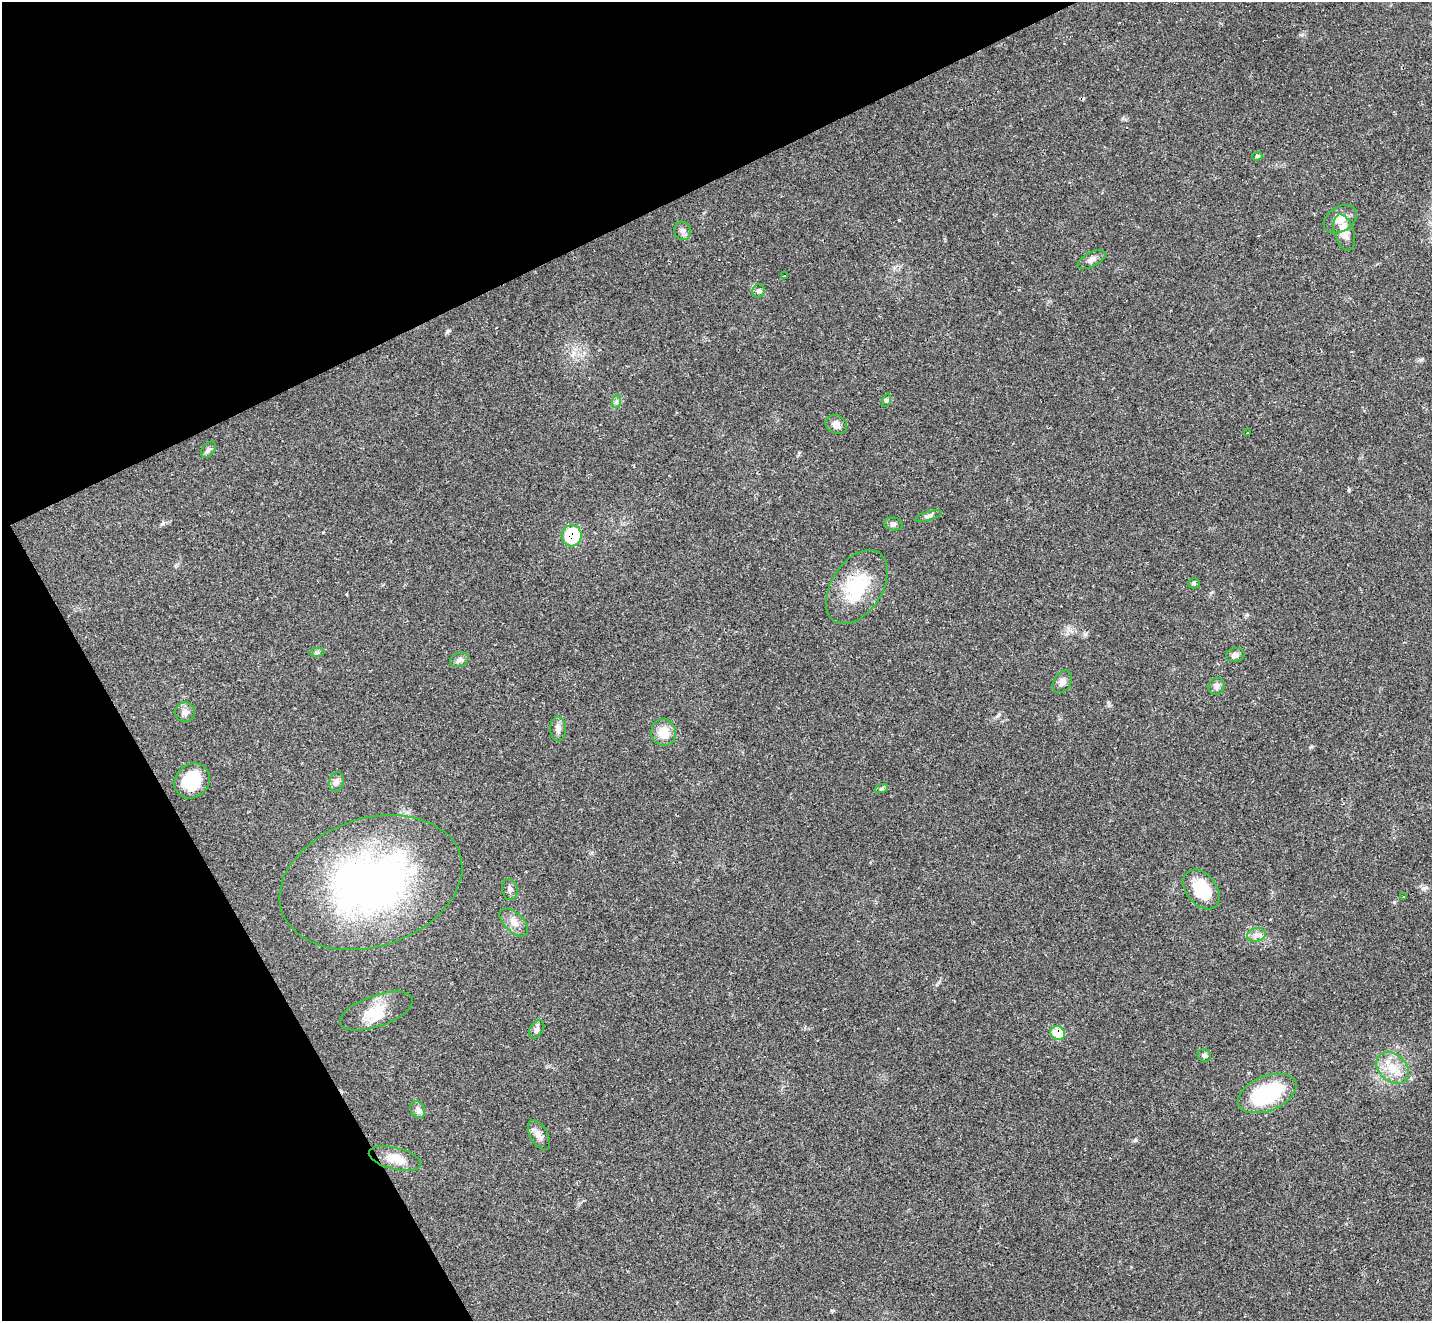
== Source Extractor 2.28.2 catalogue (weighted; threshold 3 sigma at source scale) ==
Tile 5 of 4 x 4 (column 1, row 2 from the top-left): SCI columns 1-1430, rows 2924-4242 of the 5722 x 5711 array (HDU 1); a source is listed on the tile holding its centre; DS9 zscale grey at full resolution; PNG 1434 x 1323 px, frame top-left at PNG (2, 2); each listed source drawn as its Kron ellipse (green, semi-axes under 4 px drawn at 4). Shown black and unused: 25% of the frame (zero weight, under 2 of 3 exposures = <1% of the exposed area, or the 3 px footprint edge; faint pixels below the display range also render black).
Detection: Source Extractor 2.28.2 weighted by HDU 2 'WHT'; one run over the whole footprint, this tile lists its part. Background 0.0674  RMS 0.0061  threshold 0.0276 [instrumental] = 3 sigma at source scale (4.5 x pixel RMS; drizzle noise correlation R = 1.50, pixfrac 1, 0.05/0.05 arcsec/px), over >= 5 px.
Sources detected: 46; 3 cosmic-ray / hot-pixel residue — neither listed nor drawn; the other 43 listed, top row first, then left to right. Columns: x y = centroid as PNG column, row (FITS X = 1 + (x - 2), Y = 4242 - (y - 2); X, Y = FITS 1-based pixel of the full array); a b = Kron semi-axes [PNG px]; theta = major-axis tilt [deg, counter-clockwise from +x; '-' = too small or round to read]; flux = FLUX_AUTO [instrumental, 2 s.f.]
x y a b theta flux
1257 156 5 4 - 0.87
1340 219 18 12 32 8.1
683 231 9 8 - 2.3
1344 232 18 9 -73 7.1
1091 260 15 7 28 2.9
785 275 3 3 - 9.4
758 291 7 6 - 1.7
887 400 7 4 71 0.9
617 401 7 4 71 1.3
836 424 11 9 -24 3.7
1247 433 3 3 - 1.8
208 450 9 6 50 1.7
928 516 14 4 16 1.8
893 524 9 6 -11 1.7
572 536 10 10 - 25
1194 583 5 5 - 0.99
857 587 41 25 57 34
317 653 7 4 0 1.2
1235 655 9 7 11 3.1
459 660 9 6 20 2
1062 682 12 8 59 3.3
1216 686 9 8 - 2.2
185 712 10 10 - 3.1
558 729 12 8 -88 3.2
664 733 13 12 - 11
192 781 19 16 43 22
336 782 10 7 77 2.5
881 789 7 4 18 1
371 882 94 64 18 250
510 889 10 8 -79 2.3
1201 889 22 15 -52 23
1404 897 3 2 - 0.83
514 922 17 9 -44 5.4
1256 935 9 7 14 2.9
376 1011 38 15 20 16
537 1029 10 6 58 2
1058 1033 7 6 - 14
1204 1055 7 6 - 1.3
1393 1068 18 13 -40 11
1267 1093 31 17 22 49
418 1110 9 7 -60 2.2
539 1135 16 8 -61 4.2
395 1158 27 11 -14 10
Overlapping masked pixels (flux is a lower limit): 2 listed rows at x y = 572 536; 1058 1033
Unlisted compact peaks at least as high as the median listed source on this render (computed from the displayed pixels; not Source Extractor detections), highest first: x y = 1349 490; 447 332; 1394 902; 1135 1140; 163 523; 1421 360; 1302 35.